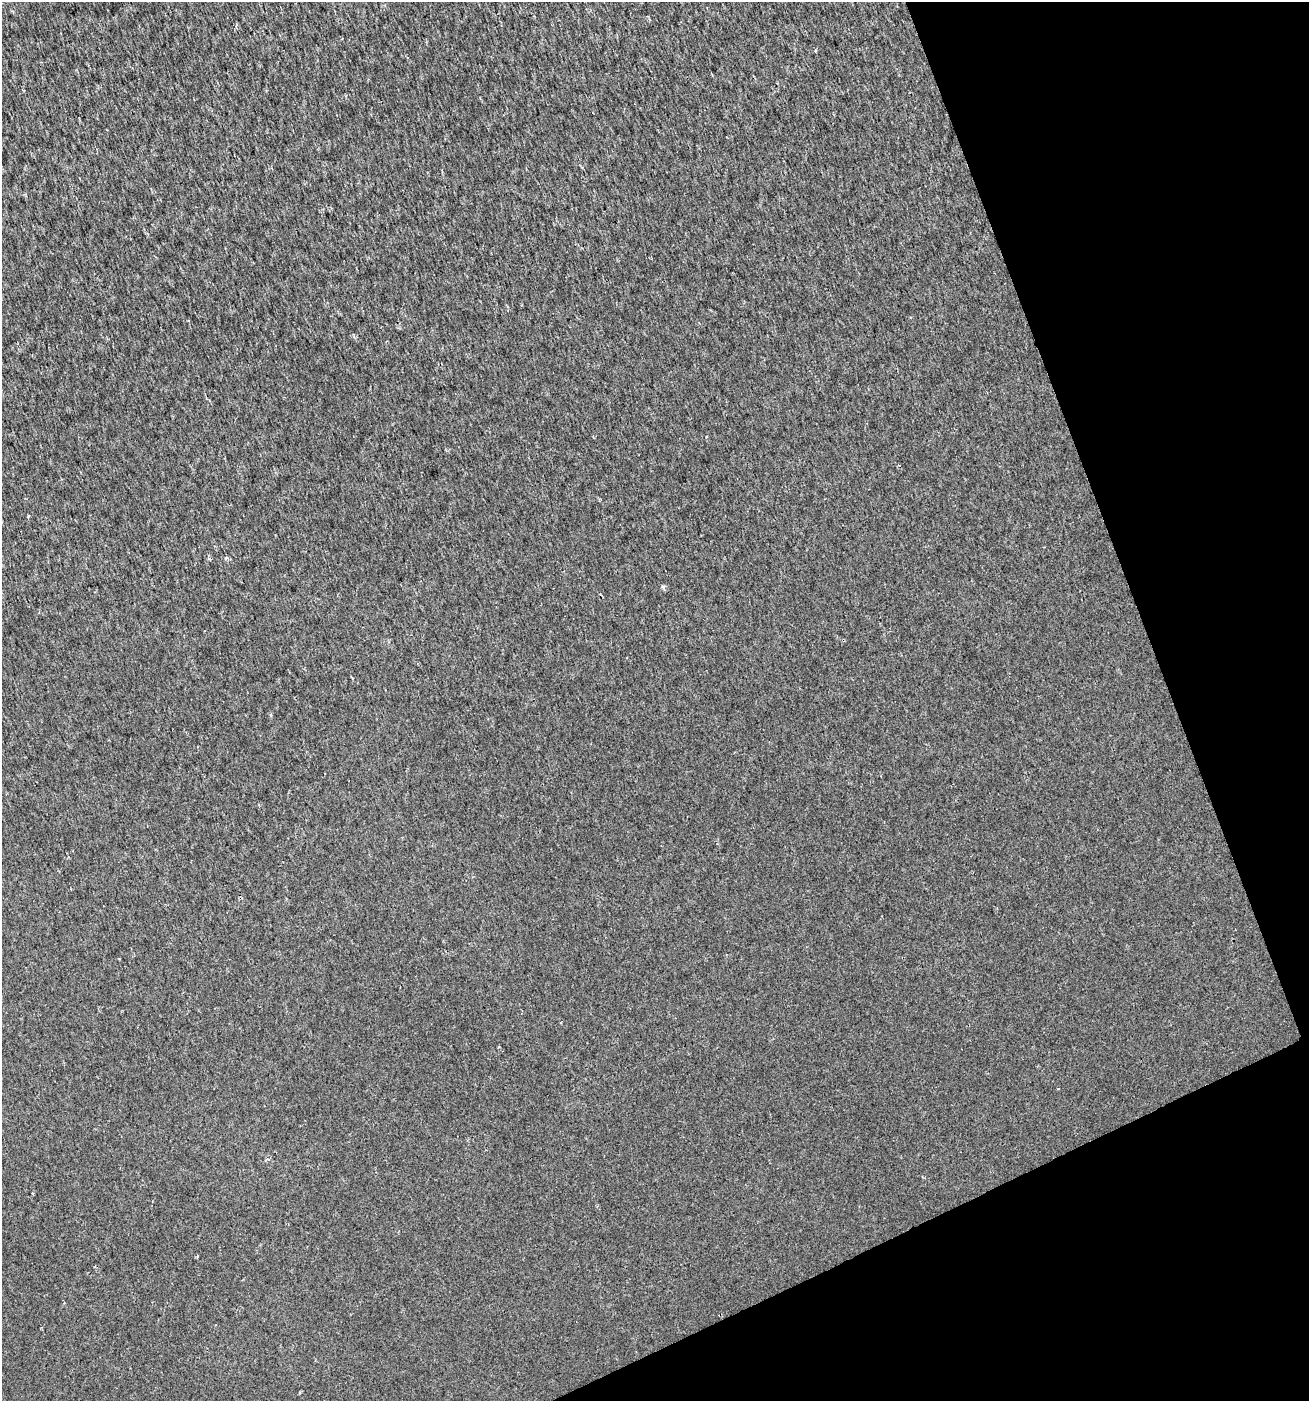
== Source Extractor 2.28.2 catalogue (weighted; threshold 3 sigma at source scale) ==
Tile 12 of 4 x 4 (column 4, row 3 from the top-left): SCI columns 4005-5311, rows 1402-2800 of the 5452 x 5599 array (HDU 1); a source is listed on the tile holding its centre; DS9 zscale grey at full resolution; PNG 1311 x 1403 px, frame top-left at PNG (2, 2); no overlay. Shown black and unused: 19% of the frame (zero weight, under 2 of 3 exposures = <1% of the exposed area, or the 3 px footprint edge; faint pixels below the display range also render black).
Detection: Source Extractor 2.28.2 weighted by HDU 2 'WHT'; one run over the whole footprint, this tile lists its part. Background 0.00179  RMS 0.0037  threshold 0.0168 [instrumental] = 3 sigma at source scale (4.5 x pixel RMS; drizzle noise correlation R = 1.50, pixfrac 1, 0.0396/0.0396 arcsec/px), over >= 5 px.
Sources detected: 3; all 3 listed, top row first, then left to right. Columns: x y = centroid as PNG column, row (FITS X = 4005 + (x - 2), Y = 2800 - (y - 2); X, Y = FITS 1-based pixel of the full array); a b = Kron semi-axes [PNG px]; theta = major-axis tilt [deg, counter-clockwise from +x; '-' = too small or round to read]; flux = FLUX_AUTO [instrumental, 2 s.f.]
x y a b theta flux
816 50 4 3 - 0.57
226 558 3 3 - 1.3
663 587 6 4 49 0.58